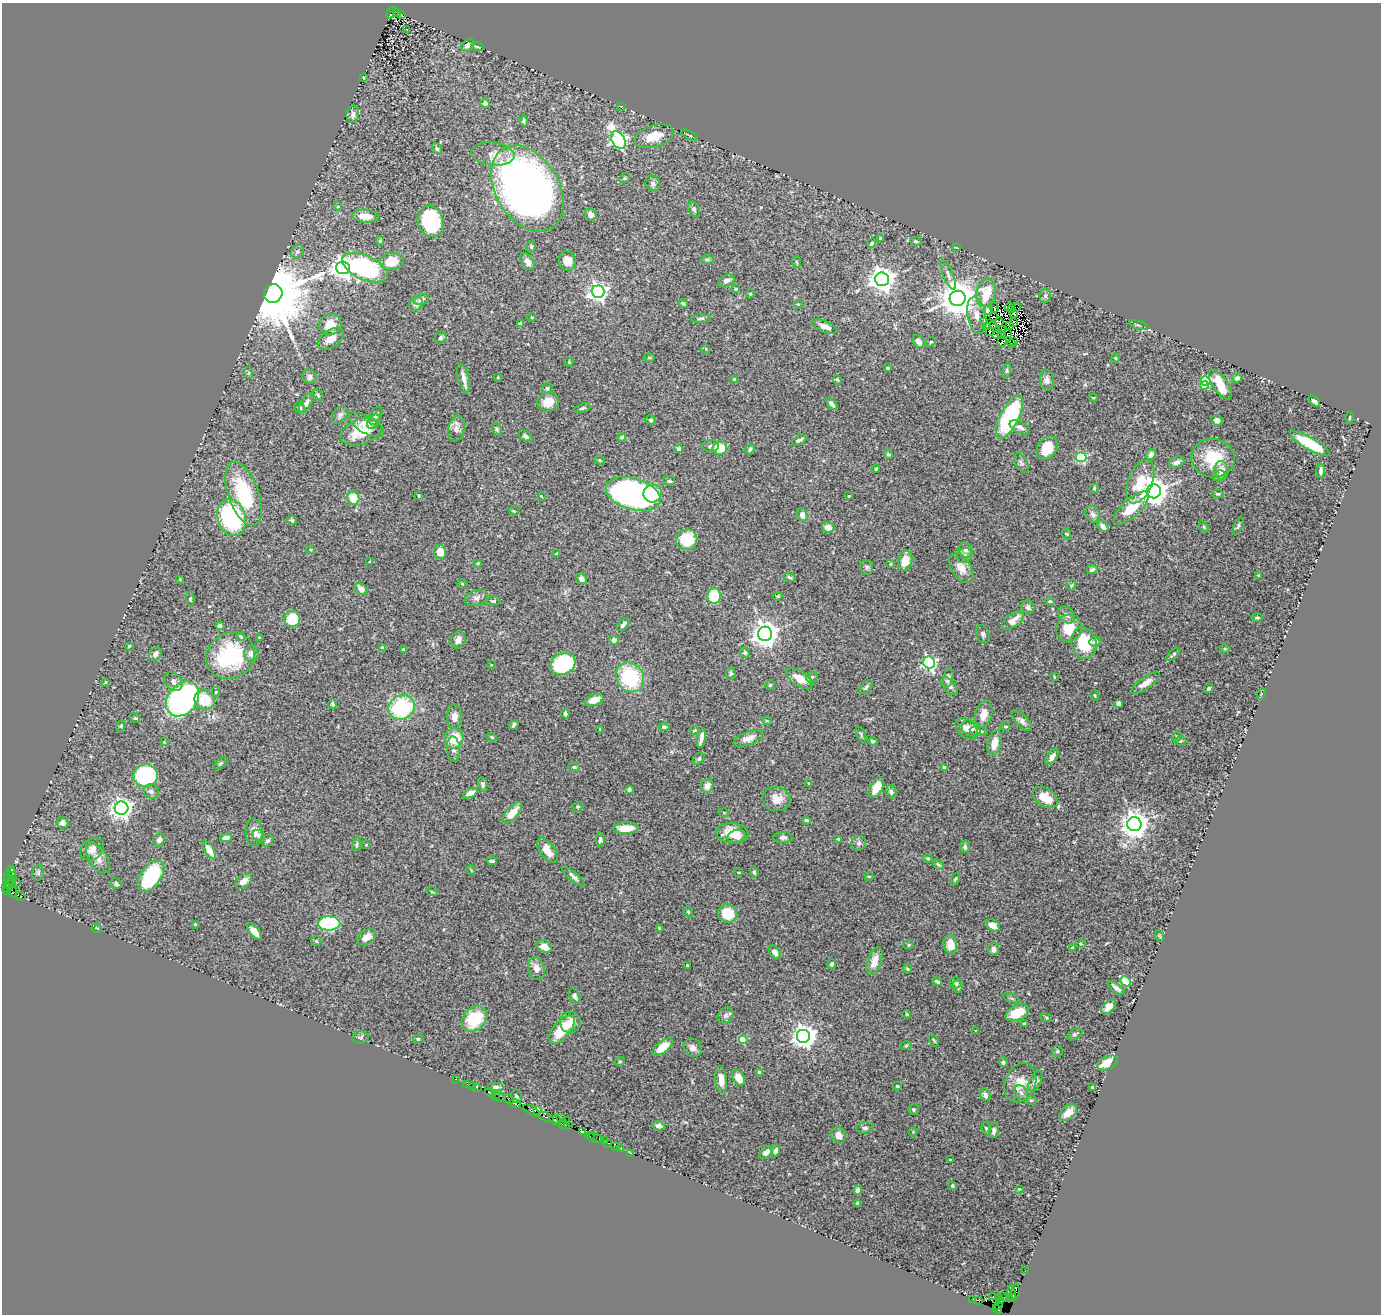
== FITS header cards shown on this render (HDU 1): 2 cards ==
NAXIS1  =                 1379
NAXIS2  =                 1312

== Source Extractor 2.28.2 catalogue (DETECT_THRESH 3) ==
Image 1379 x 1312 px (HDU 1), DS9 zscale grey, 1 PNG px = 1 image px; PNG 1383 x 1316 px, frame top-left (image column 1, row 1312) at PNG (2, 3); each listed source drawn as its Kron ellipse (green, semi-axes under 4 px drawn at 4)
Background 0.887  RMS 0.026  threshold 0.0773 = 3 sigma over >= 5 px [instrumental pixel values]
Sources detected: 458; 7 with non-positive FLUX_AUTO (blend fragments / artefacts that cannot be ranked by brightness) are neither listed nor drawn; the other 451 listed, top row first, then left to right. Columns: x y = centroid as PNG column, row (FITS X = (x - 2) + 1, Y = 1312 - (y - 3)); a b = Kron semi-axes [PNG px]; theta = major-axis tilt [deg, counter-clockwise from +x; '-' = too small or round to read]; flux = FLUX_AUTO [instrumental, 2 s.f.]
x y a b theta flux
391 13 6 4 58 370
396 13 3 3 - 260
401 14 3 3 - 52
407 29 3 2 - 4
468 45 7 5 45 9.2
477 47 6 2 -18 1.9
363 77 3 3 - 1.3
485 103 5 4 - 5.8
621 106 4 3 - 1.3
353 114 9 6 82 7.1
524 121 5 4 - 2.9
690 135 9 2 -26 2.1
654 136 20 11 17 34
618 140 9 6 -59 450
437 149 6 5 - 3.9
493 154 22 11 -6 22
624 178 6 4 38 2
653 183 8 7 - 5.6
527 189 47 31 -59 1200
338 206 4 4 - 2.1
694 209 8 5 -63 3.9
591 215 6 5 - 9.9
365 216 13 6 -5 21
431 221 16 12 -73 150
880 238 3 3 - 3
380 241 5 4 - 2.4
916 241 6 4 -9 3.5
872 243 5 4 - 2.8
531 247 6 4 -89 2.8
956 247 4 2 - 1.1
297 252 7 6 - 4.8
707 260 6 4 0 3.1
392 261 12 8 5 44
527 261 9 5 -54 9.1
567 261 9 8 - 20
797 262 6 3 -70 1.9
343 268 7 6 - 1000
365 268 24 12 -24 220
948 275 16 5 -68 7.2
882 279 7 7 - 1900
726 280 8 5 22 7.9
736 289 3 3 - 3.3
598 292 6 6 - 820
986 293 14 9 79 27
273 294 9 9 - 23000
750 294 4 3 - 1.6
1045 296 7 5 78 4.4
958 298 8 7 - 4700
421 299 7 5 14 8
416 304 7 6 - 6.3
683 304 5 3 - 2.8
798 304 3 3 - 1.4
1009 307 4 3 - 1.2
1017 307 4 2 - 3
994 308 5 2 - 0.96
1012 309 3 2 - 6.3
988 310 5 3 - 0.23
1014 313 5 2 - 1
977 315 19 9 -80 8.7
994 316 2 2 - 2.6
532 317 4 3 - 1.6
700 318 10 3 1 2.6
984 322 4 2 - 2
999 322 5 2 - 0.71
520 323 3 3 - 4.6
1013 323 3 2 - 2.8
330 325 11 10 - 24
994 325 3 2 - 2.9
1009 325 2 2 - 3
1138 325 9 4 -18 3.5
825 326 13 5 -20 11
986 326 4 2 - 1.1
1001 330 3 2 - 1.8
990 332 3 2 - 3.2
997 334 5 4 - 2.7
1002 334 4 2 - 2.8
1008 334 3 2 - 1.4
441 338 6 5 - 4.8
331 339 14 8 33 20
1014 341 3 2 - 0.27
919 342 7 5 -56 11
931 342 5 4 - 2
1002 342 5 2 - 0.41
1011 343 2 2 - 1.8
706 349 4 3 - 1.5
649 358 6 3 0 1.6
1115 358 4 4 - 1.7
569 362 4 4 - 1.7
888 368 3 3 - 3
1007 371 8 4 81 2.7
249 373 6 4 -73 2.1
309 377 7 7 - 8.8
498 377 4 2 - 1.1
464 378 15 5 -77 13
1237 378 5 4 - 3.5
735 380 3 3 - 6.3
837 380 5 4 - 2
1047 380 10 7 -81 7.7
1205 381 5 4 - 150
1220 385 17 7 -57 36
1204 386 4 4 - 21
547 388 5 5 - 3.9
318 395 6 4 -47 2.2
1093 398 4 3 - 1.2
1314 401 6 4 -44 5.9
548 402 11 9 15 23
306 403 10 5 60 7.4
832 404 7 3 -52 5.5
300 408 6 5 - 3.2
582 408 8 4 14 3.3
340 415 10 6 53 6.5
376 416 9 6 62 4.5
1010 417 24 9 63 170
1349 417 6 3 89 1.8
651 420 5 4 - 2.8
1217 420 6 5 - 8.1
374 422 8 5 51 4.6
366 425 19 8 -29 16
1020 427 11 5 -26 6.8
456 429 13 8 76 9.7
497 429 7 4 -64 2.6
361 432 21 12 17 51
525 436 8 5 -34 4.2
622 437 4 4 - 3.2
799 440 8 3 29 4.3
1310 443 22 6 -30 85
711 446 8 6 2 6.1
720 448 7 6 - 36
1047 448 12 9 54 29
678 449 4 4 - 7
750 449 5 4 - 3.8
888 454 5 4 - 2.5
1151 454 6 4 53 6.1
1081 457 5 5 - 150
1213 458 21 19 -9 65
600 460 6 4 -21 2.2
1177 462 8 5 19 8.1
1021 463 11 6 -63 4.8
876 469 4 3 - 1.6
1221 470 9 7 -85 13
1320 471 7 3 88 5.1
1219 476 6 5 - 4.9
669 481 6 4 -6 3.8
1140 482 23 12 68 55
1094 488 4 4 - 1.7
1154 491 7 7 - 2200
653 493 9 9 - 56
244 494 33 15 -71 130
633 494 28 15 -17 580
1218 494 6 4 -14 2.5
419 495 3 3 - 1.6
541 496 3 3 - 1.2
849 496 4 3 - 1.3
353 498 7 6 - 50
1131 508 22 8 43 44
514 511 5 3 - 1.6
1093 514 8 7 - 7.4
802 515 7 5 -71 11
232 518 19 14 -73 240
292 520 5 4 - 2.8
1103 526 6 4 -45 9.4
1238 526 10 4 65 3.2
828 527 6 5 - 13
1204 527 6 4 -47 2.2
1067 534 6 3 -70 1.9
687 540 11 10 - 55
311 549 3 2 - 1.3
966 550 8 7 - 6.5
440 552 7 6 - 19
557 554 3 3 - 2.2
965 555 8 7 - 5.1
905 561 10 7 75 27
370 562 4 3 - 1.8
478 563 3 3 - 1.9
890 564 3 3 - 1.4
867 567 7 6 - 4.1
961 568 16 9 -59 19
1092 570 5 4 - 3.6
1258 575 3 2 - 1.6
790 577 6 4 -18 3.1
180 579 3 3 - 1.3
581 579 6 5 - 7.9
462 584 5 3 - 1.9
1071 585 5 5 - 2.4
361 589 7 5 -46 12
714 596 8 6 83 71
778 596 5 3 - 1.8
476 598 12 7 18 8.7
190 599 7 4 -86 2.3
493 601 7 4 2 3.2
1050 601 5 4 - 2.7
1028 607 7 6 - 6.5
1067 615 10 6 -50 6.4
1257 617 6 4 -1 2.3
292 619 8 8 - 54
1012 621 13 6 37 20
623 624 8 4 49 7
220 626 4 4 - 8
1069 628 14 12 66 32
765 634 7 7 - 2000
983 634 9 6 -70 4.7
241 637 5 4 - 2.9
260 638 4 3 - 1.9
458 640 9 7 66 11
614 640 5 4 - 8.1
1095 641 6 5 - 6.9
1084 643 16 12 -80 67
129 646 3 3 - 2.5
382 648 4 3 - 3.3
1225 649 5 3 - 1.7
404 650 3 3 - 3
745 653 5 5 - 3
155 654 7 5 52 7.7
251 654 7 7 - 11
1173 654 9 4 42 3.2
230 656 25 22 32 150
929 663 6 6 - 310
563 664 13 10 27 140
491 665 2 2 - 1
731 673 6 5 - 2.9
630 677 15 13 -59 120
812 677 6 5 - 3.1
1054 677 4 2 - 1.4
948 678 10 5 76 6.1
800 679 15 7 -33 24
105 682 3 2 - 2
173 682 10 7 -50 7.6
1146 683 17 6 35 15
770 685 4 4 - 2
949 686 11 6 -50 5.1
866 687 8 4 46 4.2
1209 688 5 4 - 2.7
216 692 5 4 - 2
1261 694 6 3 72 1.4
1094 695 5 3 - 1.6
182 699 19 14 50 570
205 700 10 10 - 48
594 700 10 5 21 22
333 704 4 3 - 3.1
1119 704 4 4 - 4
402 707 13 12 - 140
565 714 4 3 - 4.2
984 714 14 8 75 18
454 717 12 7 86 12
135 718 5 4 - 2
767 721 5 3 - 1.6
1022 721 13 6 -45 7.1
514 725 5 4 - 3.9
121 726 6 4 70 2.3
664 727 5 4 - 3.2
1006 727 5 2 - 2
971 728 10 7 -33 9.4
600 729 3 3 - 1.5
967 729 13 8 -40 13
694 730 5 3 - 1.5
979 731 9 4 -8 5.3
861 734 8 3 -64 2.4
492 737 5 4 - 2.1
1177 737 5 4 - 2.2
454 738 10 9 - 44
701 738 10 3 77 9.5
748 738 15 6 21 14
873 741 4 3 - 2.5
1180 741 6 4 2 2.4
164 742 3 3 - 1.2
995 743 12 7 77 17
453 749 12 6 -86 7.2
1052 757 9 5 56 9.5
699 759 7 4 51 2.9
220 763 8 4 34 2.7
574 767 6 5 - 2.5
944 767 4 3 - 6.6
146 776 12 11 - 190
809 783 3 3 - 2.4
483 785 7 4 -79 3.3
707 786 7 6 - 13
876 787 11 6 61 25
629 789 4 4 - 4.8
151 791 8 7 - 6.5
891 791 6 5 - 6
470 793 8 4 27 14
1045 797 14 9 -34 31
776 799 14 12 -11 20
578 807 5 4 - 2.4
121 808 7 6 - 1100
512 813 13 6 47 25
724 813 5 3 - 1.4
806 820 3 3 - 4.9
63 823 6 6 - 7.3
1134 824 7 7 - 2300
626 828 12 6 2 27
254 832 14 8 -88 14
732 833 16 10 -6 35
258 836 6 5 - 7.2
737 837 9 6 14 11
783 837 9 5 1 5.2
226 838 6 4 7 5.4
839 839 3 3 - 2.8
159 840 7 6 - 6.1
600 840 7 4 86 4
267 841 6 5 - 4.7
859 843 8 7 - 4.5
357 845 7 3 81 2.5
366 845 3 3 - 1
965 847 6 5 - 4.9
92 849 13 10 36 14
209 850 10 4 -58 26
547 850 14 7 -56 20
98 858 17 9 -57 16
928 858 4 3 - 2.1
492 861 5 3 - 3.8
938 864 6 4 -40 2.5
11 870 3 2 - 60
471 870 5 3 - 1.4
739 872 3 2 - 1.3
754 872 5 3 - 3.1
38 873 8 5 78 4
10 874 7 5 52 140
151 876 18 10 55 150
869 876 4 3 - 1.5
573 877 15 4 -41 6.6
7 879 3 3 - 91
955 879 6 3 63 2.1
12 880 5 3 - 55
244 881 9 6 36 12
16 882 2 2 - 12
116 884 6 5 - 4.6
9 885 5 3 - 71
6 888 3 2 - 22
6 891 4 2 - 21
12 892 5 3 - 31
432 892 6 3 -18 2
20 896 5 3 - 160
688 912 6 4 -69 2.2
728 913 10 9 - 38
329 923 11 7 0 220
195 924 2 2 - 1.1
993 925 8 5 -27 15
97 928 5 3 - 1.9
659 928 4 3 - 1.4
254 932 10 5 -49 13
1160 936 6 3 -71 1.7
367 937 10 6 34 15
316 941 5 5 - 2.9
950 944 9 7 -83 22
1081 944 5 3 - 1.7
909 945 5 4 - 2.4
544 946 8 6 -26 13
1073 948 4 3 - 3
993 949 6 5 - 7.1
775 952 7 5 -54 8.5
874 961 14 7 71 19
832 964 5 4 - 4
687 966 3 2 - 1.6
536 968 12 8 -75 12
907 969 4 4 - 2.4
1125 981 5 4 - 100
937 982 5 3 - 3.8
956 983 6 5 - 4
958 986 6 5 - 4.3
1116 988 10 3 -38 5.9
575 996 8 5 -66 4.6
1012 998 9 3 -21 2.4
1108 1007 9 5 41 11
1017 1013 12 7 25 47
907 1014 4 3 - 1.8
725 1015 9 7 45 5.2
1046 1017 6 4 -19 1.8
474 1019 14 11 43 77
570 1022 10 10 - 16
1025 1024 3 3 - 3.2
562 1030 17 8 49 55
976 1030 3 2 - 0.87
1075 1034 8 5 28 3.5
804 1036 7 7 - 1400
361 1037 8 6 5 3.2
418 1039 5 4 - 2.6
743 1040 4 4 - 61
934 1040 7 3 -59 1.8
906 1046 6 4 2 2.3
663 1047 12 5 37 35
693 1048 10 8 -42 9.1
1057 1051 6 5 - 3.4
620 1061 5 3 - 1.5
1003 1062 5 4 - 3.9
1108 1063 11 6 28 32
759 1072 4 4 - 15
738 1078 8 5 -57 22
456 1079 3 2 - 4.2
721 1079 13 6 -83 16
1035 1081 11 5 64 8.5
1020 1083 20 15 68 33
467 1084 2 2 - 8.9
472 1086 2 2 - 5.5
897 1086 4 3 - 1.9
496 1087 8 4 0 4.1
1092 1087 4 3 - 1.9
477 1088 4 3 - 46
490 1093 5 2 - 29
1021 1093 8 6 -55 6.4
495 1095 2 2 - 17
985 1095 6 5 - 5.7
499 1097 6 3 -15 69
516 1097 6 5 - 3.1
509 1099 5 3 - 55
1031 1100 5 3 - 2
515 1103 5 3 - 82
531 1110 9 3 -30 110
913 1110 5 5 - 2.9
537 1111 4 3 - 74
1068 1112 10 6 42 18
546 1117 8 3 -20 130
561 1117 2 2 - 24
555 1120 6 3 -20 70
566 1120 2 2 - 18
564 1124 6 3 -21 61
569 1125 3 2 - 18
659 1126 6 4 -13 7.2
865 1128 8 5 6 4
986 1128 6 4 -70 3
994 1131 7 5 78 7.3
583 1132 3 3 - 19
913 1132 4 4 - 1.7
838 1135 8 7 - 13
590 1136 4 3 - 10
596 1138 7 2 -17 24
604 1141 4 2 - 38
608 1143 2 2 - 31
615 1147 5 2 - 21
620 1148 2 2 - 24
776 1150 6 4 69 5.5
766 1152 8 5 41 10
631 1153 3 2 - 16
951 1160 4 3 - 2.4
952 1185 3 3 - 2.3
1019 1189 3 3 - 1.5
858 1190 4 4 - 7.8
857 1203 4 4 - 2.1
1025 1270 2 2 - 12
1015 1292 8 3 86 110
1011 1294 8 3 -89 19
993 1297 3 2 - 19
998 1297 3 3 - 170
1004 1297 6 2 -21 6.8
1009 1297 4 2 - 20
1013 1298 3 2 - 12
973 1299 2 2 - 6.4
979 1301 4 2 - 23
1001 1301 4 3 - 150
999 1305 3 2 - 53
997 1309 5 3 - 43
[7 non-positive-flux detections neither listed nor drawn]